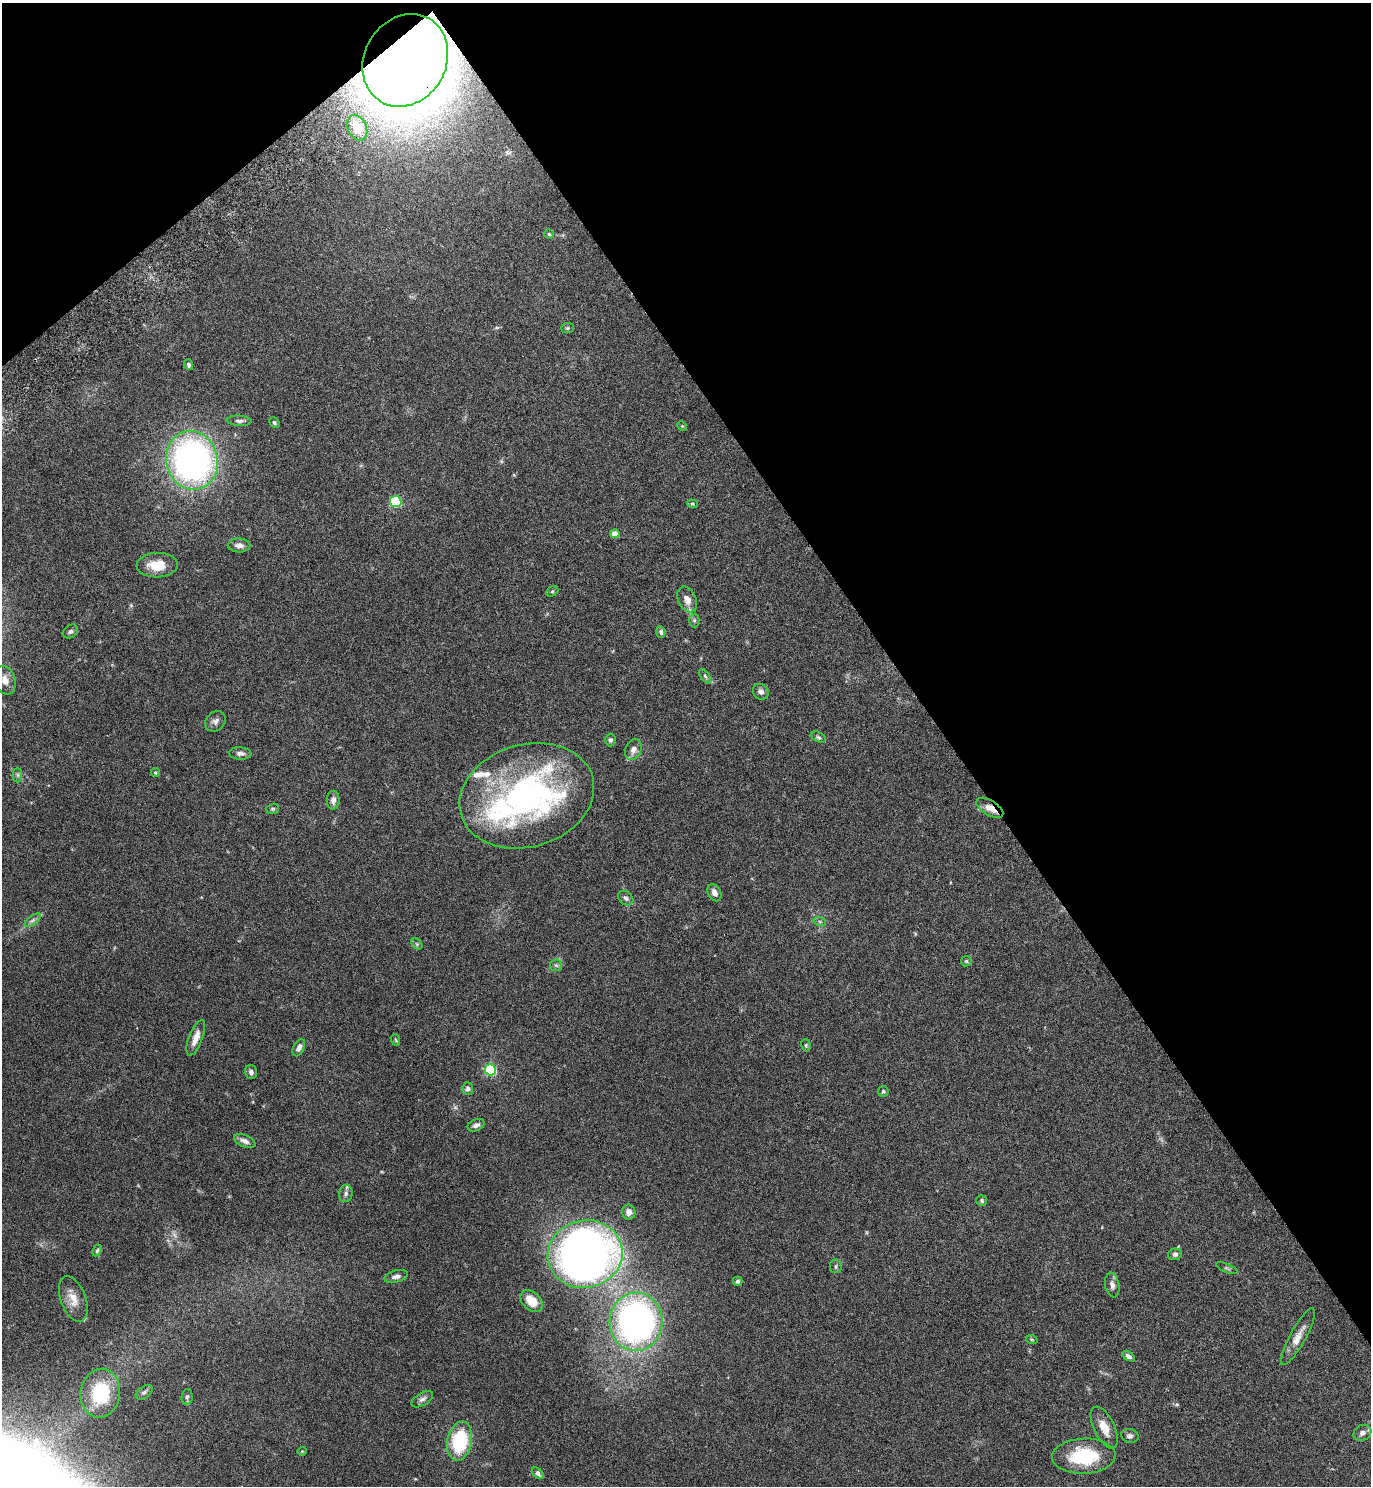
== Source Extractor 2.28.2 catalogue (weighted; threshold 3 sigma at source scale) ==
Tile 3 of 4 x 4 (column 3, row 1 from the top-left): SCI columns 2937-4305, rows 4503-5986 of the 6011 x 6034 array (HDU 1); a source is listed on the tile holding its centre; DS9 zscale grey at full resolution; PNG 1373 x 1488 px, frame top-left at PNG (2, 3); each listed source drawn as its Kron ellipse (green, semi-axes under 4 px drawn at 4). Shown black and unused: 35% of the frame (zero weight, under 4 of 7 exposures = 3% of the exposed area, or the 3 px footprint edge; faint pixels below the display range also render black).
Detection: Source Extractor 2.28.2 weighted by HDU 2 'WHT'; one run over the whole footprint, this tile lists its part. Background 0.0574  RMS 0.0042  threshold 0.0173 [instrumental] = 3 sigma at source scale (4.09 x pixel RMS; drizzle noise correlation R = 1.36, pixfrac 0.8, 0.05/0.05 arcsec/px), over >= 5 px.
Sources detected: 83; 5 inside a brighter listed object's ellipse — not listed separately; the other 78 listed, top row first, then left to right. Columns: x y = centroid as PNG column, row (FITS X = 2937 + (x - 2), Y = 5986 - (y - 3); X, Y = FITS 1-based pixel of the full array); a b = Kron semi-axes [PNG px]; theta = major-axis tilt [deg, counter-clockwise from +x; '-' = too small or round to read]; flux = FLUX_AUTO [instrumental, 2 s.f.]
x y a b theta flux
405 60 48 41 60 970
357 128 13 9 -64 3.6
549 234 4 4 - 0.45
568 328 6 5 - 0.56
189 365 5 4 - 0.78
239 421 12 5 -3 1.2
274 423 5 4 - 0.64
682 426 5 4 - 0.39
192 460 29 26 -76 130
396 502 6 5 - 35
692 504 5 4 - 0.48
615 534 5 4 - 3.7
239 545 11 7 -1 2
157 565 20 12 2 7.9
552 591 6 4 29 0.56
687 599 13 9 -65 3.2
694 620 7 5 -89 0.71
70 631 8 6 33 1
661 632 6 4 -83 0.84
705 676 8 4 -55 0.77
5 680 14 10 -73 3.2
761 692 8 7 - 1.6
215 721 11 9 46 1.7
819 737 7 5 -28 0.73
610 740 6 5 - 0.76
633 750 11 7 66 2
240 753 11 6 -3 1.6
155 773 4 4 - 0.57
18 775 7 4 -90 0.75
527 796 68 51 16 110
333 800 9 6 89 1.8
990 808 15 7 -31 4
273 809 6 5 - 0.57
715 893 9 6 -63 2.1
626 898 8 6 -39 1.2
33 920 9 4 36 1.1
820 922 6 4 -19 0.62
417 944 6 5 - 0.61
966 961 5 5 - 0.54
556 965 6 5 - 0.79
196 1038 19 6 69 3.8
396 1040 6 3 -70 0.4
806 1045 6 4 -70 0.51
299 1048 9 5 64 1.7
490 1070 5 5 - 41
251 1072 7 5 -74 1.4
468 1089 6 5 - 0.99
883 1091 5 5 - 0.73
476 1125 9 5 23 1.6
245 1141 11 6 -22 1.8
346 1193 9 6 80 1.4
982 1201 6 5 - 0.73
629 1212 7 6 - 1.9
97 1251 6 4 62 0.59
585 1254 38 33 12 270
1175 1254 7 5 11 1
836 1266 7 6 - 0.76
1227 1268 11 3 -23 0.61
396 1276 12 6 15 1.7
738 1281 5 4 - 0.82
1112 1285 12 7 -80 1.9
73 1299 24 12 -70 5.3
532 1301 13 8 -44 5.8
636 1322 29 26 87 150
1298 1337 32 8 61 4.3
1032 1340 6 3 -19 0.45
1129 1356 7 4 -34 1.2
144 1392 9 5 37 1.1
100 1393 24 19 80 23
187 1397 8 5 79 0.8
422 1399 12 6 32 1.5
1104 1427 23 10 -65 5.4
1362 1433 9 7 31 1.6
1130 1436 9 7 -15 1.2
460 1441 20 12 78 25
302 1451 5 4 - 0.41
1084 1456 32 17 2 21
538 1473 7 4 -48 1.1
Overlapping masked pixels (flux is a lower limit): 2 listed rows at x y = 405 60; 990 808